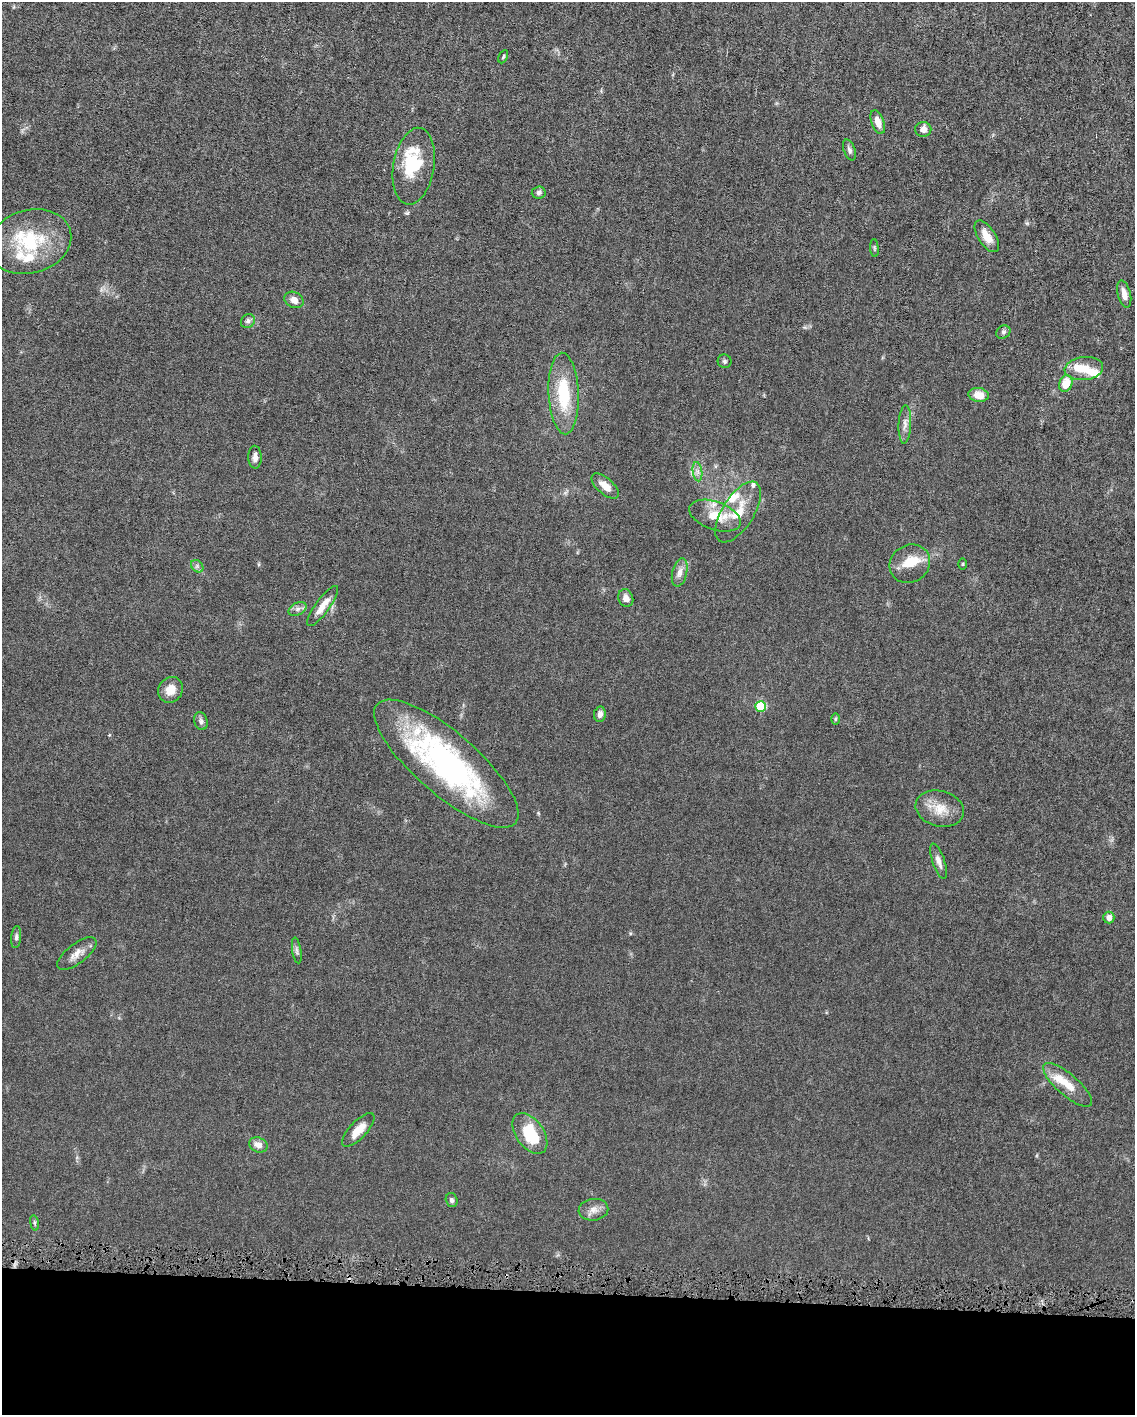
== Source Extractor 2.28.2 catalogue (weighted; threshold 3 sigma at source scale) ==
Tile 10 of 4 x 3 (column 2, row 3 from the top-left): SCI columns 1134-2266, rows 112-1524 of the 4531 x 4566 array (HDU 1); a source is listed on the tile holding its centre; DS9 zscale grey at full resolution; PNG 1137 x 1417 px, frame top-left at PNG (2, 2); each listed source drawn as its Kron ellipse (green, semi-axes under 4 px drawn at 4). Shown black and unused: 9% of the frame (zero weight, under 4 of 8 exposures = <1% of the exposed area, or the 3 px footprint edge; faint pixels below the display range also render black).
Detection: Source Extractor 2.28.2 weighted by HDU 2 'WHT'; one run over the whole footprint, this tile lists its part. Background 0.0155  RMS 0.0023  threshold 0.00928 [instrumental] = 3 sigma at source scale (4.09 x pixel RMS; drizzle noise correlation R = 1.36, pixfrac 0.8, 0.05/0.05 arcsec/px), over >= 5 px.
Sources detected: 63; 1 inside a brighter object's white glare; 1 cosmic-ray / hot-pixel residue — neither listed nor drawn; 11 inside a brighter listed object's ellipse — not listed separately; the other 50 listed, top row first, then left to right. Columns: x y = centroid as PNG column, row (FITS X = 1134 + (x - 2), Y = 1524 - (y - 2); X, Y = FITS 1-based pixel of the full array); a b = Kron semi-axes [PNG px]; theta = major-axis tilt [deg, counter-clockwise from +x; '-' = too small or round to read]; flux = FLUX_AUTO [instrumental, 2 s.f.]
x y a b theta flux
503 57 7 4 64 0.28
878 122 12 6 -69 1.9
923 129 8 7 - 1.3
849 150 11 5 -70 0.63
414 166 39 20 80 11
539 192 7 6 - 0.61
987 236 18 8 -57 2.4
30 242 42 31 15 15
874 248 9 3 -85 0.28
1124 294 14 6 -76 1.6
294 300 10 7 -26 1.3
248 321 7 6 - 0.68
1003 332 7 6 - 0.52
725 361 7 7 - 0.43
1084 368 19 11 7 3.5
1066 383 8 6 67 3.9
564 393 41 15 -87 11
978 395 10 7 -7 2.6
905 424 19 6 87 1.3
255 457 11 6 -88 1
697 472 10 4 -82 0.82
605 486 17 8 -41 2.1
738 512 34 16 58 5.8
715 516 27 14 -20 4.3
910 564 21 18 32 4.3
963 564 6 3 89 0.21
197 566 7 5 -46 0.49
680 572 14 7 77 1.4
626 598 9 7 -69 1.3
323 606 24 7 53 2.5
298 609 9 6 27 0.79
170 690 13 12 - 2.4
761 706 5 5 - 11
600 714 8 6 82 0.93
835 719 6 4 89 0.24
201 721 9 6 -74 0.68
446 764 91 31 -41 53
940 809 24 17 -15 4.1
938 861 18 6 -72 1.2
1109 917 6 5 - 1.6
16 937 11 5 84 0.57
297 951 13 4 -81 0.56
77 954 23 10 38 2
1068 1085 31 10 -41 3.7
358 1130 21 8 47 2.9
530 1133 23 13 -55 9.2
258 1145 9 7 -23 1.6
452 1200 7 6 - 0.51
593 1210 15 11 9 1.6
34 1223 8 4 -82 0.33